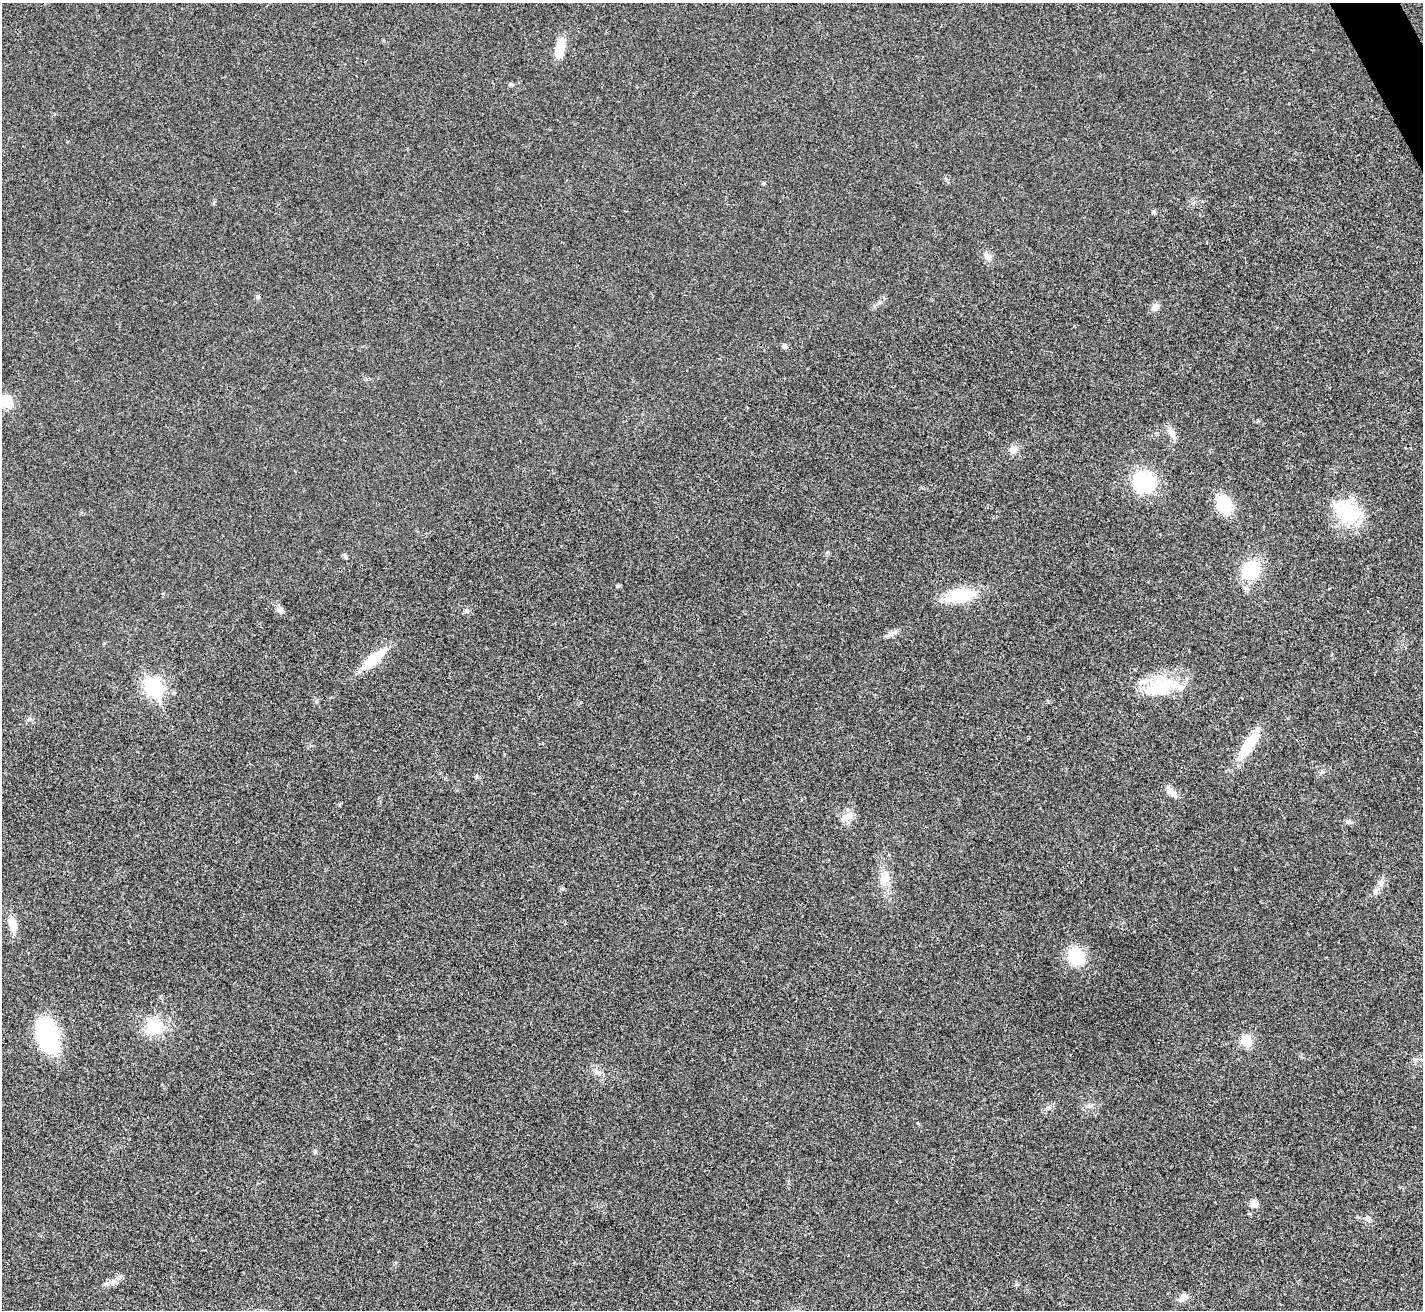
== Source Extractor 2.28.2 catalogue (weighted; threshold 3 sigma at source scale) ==
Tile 10 of 4 x 4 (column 2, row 3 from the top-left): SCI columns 1426-2846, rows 1598-2905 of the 5689 x 5677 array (HDU 1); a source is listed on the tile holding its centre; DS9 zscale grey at full resolution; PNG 1425 x 1312 px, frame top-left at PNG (2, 3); no overlay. Shown black and unused: <1% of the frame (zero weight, under 3 of 4 exposures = <1% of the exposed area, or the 3 px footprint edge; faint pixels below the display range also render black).
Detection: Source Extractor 2.28.2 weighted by HDU 2 'WHT'; one run over the whole footprint, this tile lists its part. Background 0.0208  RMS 0.0055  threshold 0.0248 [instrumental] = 3 sigma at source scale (4.5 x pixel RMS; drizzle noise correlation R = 1.50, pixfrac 1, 0.05/0.05 arcsec/px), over >= 5 px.
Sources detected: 43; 1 inside a brighter listed object's ellipse — not listed separately; the other 42 listed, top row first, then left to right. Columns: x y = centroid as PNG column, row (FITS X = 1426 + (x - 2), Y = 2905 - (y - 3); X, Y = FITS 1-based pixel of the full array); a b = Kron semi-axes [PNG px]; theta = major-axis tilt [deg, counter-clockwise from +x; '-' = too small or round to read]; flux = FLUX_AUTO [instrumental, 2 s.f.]
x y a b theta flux
560 48 25 10 78 10
511 85 7 4 -1 0.8
763 183 5 4 - 0.72
1154 212 6 5 - 0.87
988 256 11 8 -43 3.4
258 297 7 5 68 0.98
1155 307 10 8 42 3.1
784 346 5 5 - 2
6 401 14 12 -9 10
1171 433 20 7 -62 4
1013 449 12 10 10 3.6
1144 482 18 17 - 45
1224 504 17 12 -73 22
1348 512 38 24 -36 29
345 556 7 5 -46 1.1
1251 571 18 15 52 27
961 595 34 15 10 22
280 610 9 7 -30 2.5
466 611 8 6 0 1.3
891 634 12 6 27 2.4
374 658 37 12 38 16
1162 685 37 24 -1 28
153 688 9 7 -61 170
1249 745 41 14 58 16
1171 792 18 8 -46 4.1
846 817 14 11 13 4.9
1349 822 8 6 -16 1.3
883 880 22 9 -75 7.1
1380 882 9 3 45 1.4
1375 892 6 4 -19 0.95
13 925 22 11 -79 6.5
1076 956 17 15 -52 22
154 1027 19 18 - 19
48 1036 34 18 -71 67
1246 1040 12 10 -68 10
598 1072 13 5 -11 2.3
1048 1108 7 4 71 1
315 1152 6 4 19 0.74
1254 1203 9 8 - 3.6
1368 1219 11 7 -25 2.2
106 1284 7 4 21 1.2
1183 1297 14 8 41 3.2
Isophote crosses this tile's border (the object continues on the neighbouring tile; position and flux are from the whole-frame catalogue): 1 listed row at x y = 6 401
Unlisted compact peaks at least as high as the median listed source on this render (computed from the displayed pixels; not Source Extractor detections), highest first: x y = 617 586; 477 777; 1258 421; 316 701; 827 552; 917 1123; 1016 1284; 120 1277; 29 719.